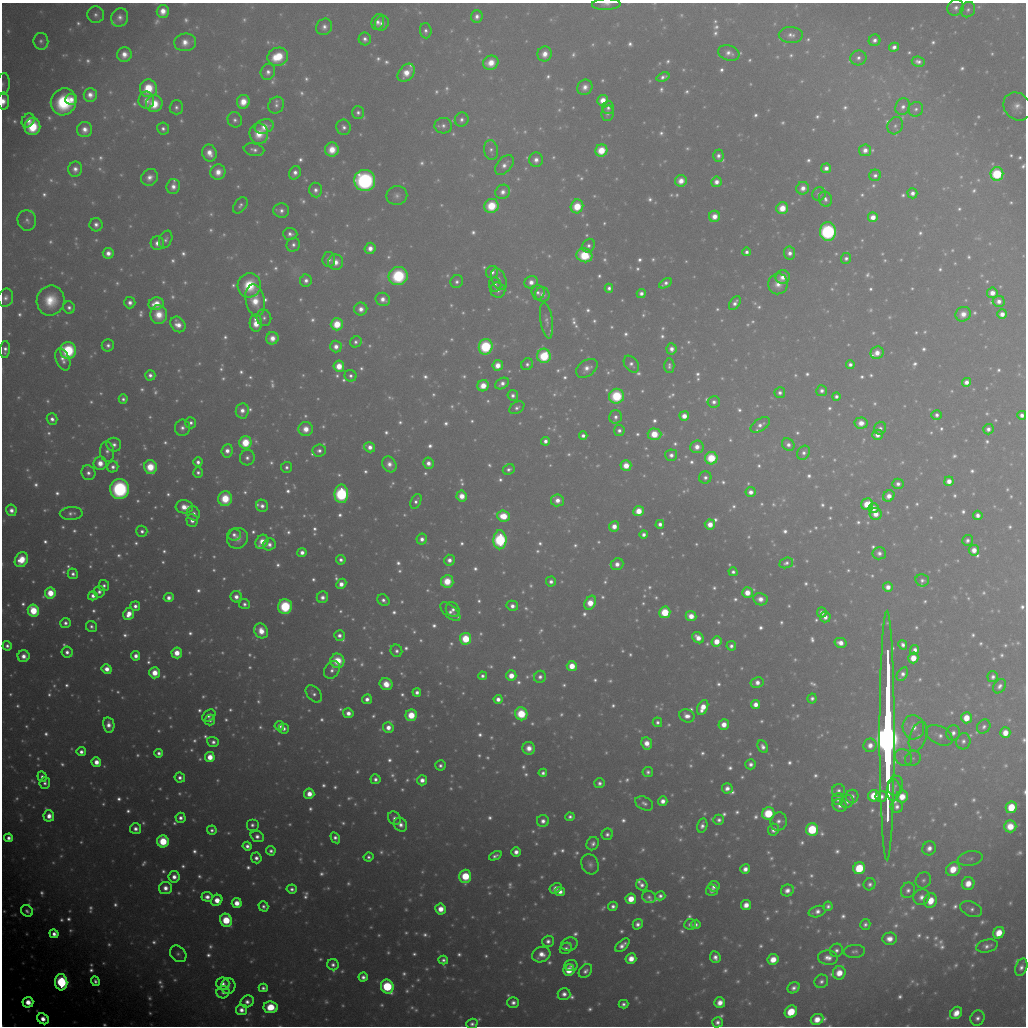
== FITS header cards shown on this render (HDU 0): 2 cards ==
NAXIS1  =                 1024 / Required FITS header
NAXIS2  =                 1024 / Required FITS header

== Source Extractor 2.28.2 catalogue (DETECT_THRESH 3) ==
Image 1024 x 1024 px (HDU 0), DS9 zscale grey, 1 PNG px = 1 image px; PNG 1028 x 1028 px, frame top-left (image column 1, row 1024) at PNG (2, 3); each listed source drawn as its Kron ellipse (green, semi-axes under 4 px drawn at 4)
Background 9610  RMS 56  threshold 168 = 3 sigma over >= 5 px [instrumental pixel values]
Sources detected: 1826; of the 1826, the 500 brightest by FLUX_AUTO listed and drawn (1326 fainter detections omitted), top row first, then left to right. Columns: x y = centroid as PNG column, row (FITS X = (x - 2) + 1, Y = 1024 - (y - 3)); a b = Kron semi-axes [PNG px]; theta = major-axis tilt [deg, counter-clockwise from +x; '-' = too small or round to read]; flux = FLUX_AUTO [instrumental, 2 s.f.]
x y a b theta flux
606 4 14 6 2 1.9e+04
956 8 8 8 - 2.4e+04
968 10 8 7 - 1.6e+04
163 11 6 6 - 5.7e+04
96 15 8 8 - 2.0e+04
477 17 6 5 - 2.6e+04
120 18 9 8 - 3.1e+04
378 22 8 6 71 2.6e+04
382 23 8 6 57 2.5e+04
324 27 8 7 - 2.7e+04
426 31 7 6 - 1.7e+04
791 35 12 8 -2 2.9e+04
365 39 6 6 - 2.2e+04
875 40 6 5 - 2.3e+04
41 41 8 7 - 1.8e+04
185 42 11 9 6 5.5e+04
894 47 5 4 - 2.4e+04
729 53 11 7 -18 3.1e+04
545 54 7 7 - 5.1e+04
124 55 7 7 - 5.1e+04
278 57 10 9 - 1.8e+05
858 58 8 7 - 2.3e+04
918 62 6 5 - 2.1e+04
491 63 8 7 - 7.5e+04
268 72 8 7 - 2.6e+04
406 73 10 7 48 7.2e+04
663 77 7 4 19 1.9e+04
3 84 11 6 84 1.7e+04
585 87 8 7 - 3.7e+04
148 88 9 8 - 1.7e+05
90 95 7 6 - 4.1e+04
71 99 6 5 - 4.2e+04
146 100 8 7 - 4.0e+04
603 100 5 5 - 5.9e+04
3 101 8 6 87 5.1e+04
63 102 14 12 64 3.4e+05
243 102 7 6 - 7.7e+04
154 104 8 8 - 1.3e+05
276 105 8 7 - 1.9e+04
1017 106 15 13 -49 4.6e+04
176 107 7 7 - 1.8e+04
903 107 8 7 - 2.5e+04
608 108 6 6 - 1.8e+04
916 109 7 7 - 1.7e+04
358 112 6 6 - 1.8e+04
608 113 8 6 80 1.7e+04
28 120 7 6 - 3.9e+04
235 120 8 7 - 1.8e+04
462 120 7 6 - 2.0e+04
32 126 8 8 - 2.2e+05
264 126 10 7 22 6.4e+04
443 126 9 8 - 2.2e+04
895 126 9 7 62 1.7e+04
344 127 8 7 - 2.2e+04
163 129 6 6 - 2.0e+04
85 130 7 7 - 4.3e+04
259 134 10 9 - 9.5e+04
254 150 10 6 -10 2.3e+04
332 150 7 6 - 8.4e+04
491 150 10 7 -80 1.9e+04
601 150 6 6 - 1.4e+05
865 150 6 6 - 3.6e+04
209 153 8 7 - 5.7e+04
718 156 6 5 - 2.2e+04
536 160 7 6 - 3.2e+04
504 165 12 7 49 3.2e+04
826 168 5 4 - 3.0e+04
75 169 7 7 - 3.2e+04
218 172 8 7 - 5.8e+04
295 173 7 5 61 2.8e+04
997 174 7 6 - 3.7e+05
875 175 6 6 - 1.8e+04
150 177 9 8 - 3.9e+04
365 180 10 10 - 8.5e+05
681 181 6 5 - 5.4e+04
716 182 5 5 - 3.4e+04
173 186 7 7 - 3.6e+04
803 188 6 6 - 3.8e+04
316 190 7 6 - 2.4e+04
503 192 7 7 - 3.3e+04
912 193 5 5 - 2.9e+04
819 194 7 6 - 1.6e+04
397 195 10 9 - 2.3e+04
825 199 8 6 -69 1.9e+04
240 205 9 6 53 1.6e+04
491 206 7 7 - 1.7e+05
577 206 7 6 - 1.5e+05
782 208 6 5 - 8.7e+04
281 211 8 7 - 2.5e+04
714 216 6 5 - 5.1e+04
873 217 5 5 - 5.6e+04
27 220 10 9 - 2.2e+04
96 225 7 6 - 2.6e+04
828 231 9 8 - 7.7e+05
290 234 7 6 - 2.3e+04
166 240 9 6 66 1.7e+04
157 243 7 6 - 3.8e+04
293 245 7 6 - 1.9e+04
588 246 7 6 - 1.8e+04
370 248 6 5 - 4.3e+04
747 252 4 4 - 1.8e+04
108 253 5 5 - 3.8e+04
790 253 6 5 - 3.0e+04
584 255 8 7 - 2.1e+05
846 258 5 5 - 1.7e+04
329 259 7 6 - 2.3e+04
335 262 7 7 - 5.1e+04
492 272 6 6 - 2.2e+04
398 276 9 9 - 3.3e+05
783 277 7 6 - 4.7e+04
499 279 11 7 -65 1.9e+04
306 280 6 6 - 2.5e+04
457 282 6 6 - 1.7e+04
531 282 7 6 - 4.0e+04
665 283 7 4 31 2.1e+04
495 284 7 6 - 1.6e+04
778 284 10 10 - 4.6e+04
249 285 12 11 - 1.8e+05
609 288 4 4 - 1.9e+04
498 290 7 7 - 2.5e+04
538 292 7 6 - 1.9e+04
641 293 4 4 - 2.3e+04
992 293 5 5 - 4.7e+04
542 294 7 7 - 2.7e+04
6 298 9 7 76 2.4e+04
383 299 7 6 - 3.8e+04
51 300 15 14 - 1.3e+05
255 300 16 9 -79 1.1e+05
999 301 6 5 - 3.1e+04
130 303 5 5 - 2.8e+04
735 303 7 5 54 2.5e+04
156 304 7 6 - 7.4e+04
69 307 6 5 - 1.9e+04
361 309 6 6 - 3.6e+04
963 314 8 7 - 4.8e+04
1002 314 5 4 - 3.9e+04
159 315 9 8 - 8.9e+04
264 318 8 7 - 1.8e+04
546 321 18 6 -82 2.3e+04
256 323 8 6 -85 9.0e+04
178 324 8 6 -49 5.3e+04
337 324 6 6 - 1.3e+05
272 338 6 6 - 5.2e+04
356 342 6 5 - 1.6e+04
108 345 6 6 - 2.0e+04
336 347 6 5 - 3.7e+04
486 347 8 7 - 4.6e+05
5 349 8 5 85 2.4e+04
671 349 6 5 - 3.2e+04
68 350 8 8 - 3.6e+05
877 353 7 6 - 5.1e+04
544 356 7 6 - 2.9e+05
63 359 11 7 -68 3.6e+04
527 364 6 5 - 1.7e+04
631 364 9 6 -53 2.2e+04
498 365 5 5 - 6.2e+04
850 365 4 4 - 2.0e+04
339 366 5 5 - 9.1e+04
669 366 7 5 -89 1.7e+04
587 368 12 8 35 3.9e+04
150 375 5 5 - 2.3e+04
351 376 6 5 - 1.6e+04
966 382 4 4 - 3.1e+04
502 384 7 5 31 2.9e+04
483 386 6 5 - 8.2e+04
822 391 5 5 - 2.1e+04
780 393 5 5 - 2.0e+04
513 395 5 5 - 2.1e+04
616 396 7 7 - 2.5e+05
836 396 4 4 - 1.9e+04
123 399 5 4 - 1.6e+04
714 402 6 5 - 2.2e+04
517 408 8 5 34 1.7e+04
242 411 8 6 83 4.0e+04
937 415 5 5 - 1.8e+04
1022 415 4 4 - 2.4e+04
684 416 5 5 - 5.6e+04
615 417 7 6 - 2.0e+04
52 419 6 5 - 2.5e+04
191 423 5 5 - 1.7e+04
861 423 6 6 - 5.2e+04
760 425 11 6 33 2.8e+04
182 428 8 7 - 2.5e+04
880 428 6 6 - 1.7e+04
306 429 7 7 - 6.4e+04
988 429 5 5 - 2.3e+04
619 430 5 5 - 2.0e+04
654 434 7 5 -1 1.3e+05
877 435 5 5 - 3.6e+04
583 436 4 4 - 2.0e+04
545 441 4 4 - 2.5e+04
245 442 6 6 - 1.6e+05
114 445 7 7 - 2.6e+04
788 445 7 5 -37 2.5e+04
370 447 6 5 - 3.7e+04
697 447 7 6 - 4.9e+04
227 451 7 5 82 3.8e+04
319 451 7 6 - 2.2e+04
107 452 10 7 -85 2.1e+04
804 453 7 6 - 2.0e+04
671 455 6 6 - 2.6e+04
247 458 8 7 - 2.2e+04
711 458 6 6 - 1.9e+05
198 462 5 4 - 2.3e+04
100 463 7 6 - 6.6e+04
428 463 5 5 - 3.3e+04
389 464 8 6 -60 3.7e+04
626 466 5 5 - 7.5e+04
113 467 5 5 - 2.2e+04
150 467 7 6 - 1.4e+05
287 467 5 5 - 1.6e+04
509 469 6 5 - 1.7e+04
198 472 5 4 - 1.7e+04
88 473 7 7 - 2.6e+04
705 477 6 6 - 1.9e+04
949 481 5 4 - 4.4e+04
898 484 5 5 - 2.3e+04
119 489 10 9 - 6.4e+05
751 492 5 5 - 3.4e+04
341 494 9 6 89 6.3e+05
462 496 5 5 - 6.4e+04
889 496 6 5 - 4.7e+04
225 499 7 7 - 1.6e+05
557 500 6 6 - 4.3e+04
416 501 8 5 65 1.8e+04
867 504 6 5 - 9.8e+04
262 506 6 6 - 2.6e+04
184 507 9 6 -5 6.4e+04
873 508 5 5 - 4.8e+04
11 510 6 5 - 3.3e+04
639 511 5 5 - 9.4e+04
71 513 11 6 2 2.3e+04
193 513 7 6 - 2.2e+04
876 514 6 6 - 5.5e+04
978 515 5 4 - 2.6e+04
503 516 6 5 - 1.3e+05
192 521 6 5 - 2.8e+04
660 524 4 4 - 2.4e+04
710 524 5 5 - 5.9e+04
614 526 5 5 - 5.2e+04
142 531 5 5 - 1.8e+04
234 535 6 6 - 2.2e+04
644 535 4 4 - 2.4e+04
237 538 11 10 - 4.2e+04
422 539 5 5 - 2.9e+04
500 540 9 6 90 6.3e+05
967 540 5 5 - 1.7e+04
262 542 7 6 - 7.1e+04
269 544 6 6 - 3.0e+04
974 550 5 5 - 4.9e+04
302 553 4 4 - 3.2e+04
879 553 6 6 - 2.4e+04
21 560 8 6 58 1.3e+05
341 560 5 5 - 2.1e+04
449 560 5 5 - 3.2e+04
786 563 7 5 21 1.7e+04
617 564 6 5 - 3.7e+04
733 572 4 4 - 1.7e+04
73 574 5 5 - 2.0e+04
922 580 7 6 - 1.7e+04
447 581 6 6 - 1.3e+05
551 582 5 5 - 2.3e+04
341 584 5 4 - 4.4e+04
104 586 5 5 - 1.6e+04
888 587 5 5 - 3.6e+04
99 592 5 5 - 2.2e+04
50 593 5 5 - 1.3e+05
747 593 5 5 - 7.7e+04
93 596 5 4 - 3.0e+04
236 597 6 5 - 3.5e+04
322 597 6 5 - 3.0e+04
169 598 5 4 - 3.4e+04
760 599 7 6 - 4.3e+04
383 600 6 5 - 2.1e+04
590 603 7 5 63 9.6e+04
244 604 5 5 - 1.9e+04
135 606 5 5 - 2.5e+04
285 606 7 6 - 3.6e+05
512 606 6 5 - 3.0e+04
453 609 8 6 -59 2.0e+04
33 611 6 5 - 2.1e+05
450 612 12 6 -41 2.8e+04
665 612 6 5 - 2.3e+05
822 613 5 5 - 2.6e+04
129 614 6 5 - 7.1e+04
691 616 5 5 - 6.3e+04
825 617 5 5 - 2.8e+04
65 623 5 5 - 2.2e+04
91 627 6 5 - 1.7e+04
261 631 8 6 -53 8.4e+04
339 635 5 5 - 2.6e+04
698 638 6 5 - 5.3e+04
466 639 6 5 - 2.3e+05
717 642 5 5 - 7.6e+04
840 643 6 5 - 4.2e+04
903 645 5 4 - 2.0e+04
7 646 5 4 - 2.0e+04
731 646 4 4 - 1.8e+04
915 650 5 4 - 2.7e+04
396 651 6 5 - 2.0e+04
67 652 5 5 - 2.6e+04
177 653 5 5 - 8.0e+04
24 656 6 6 - 4.2e+04
136 656 5 4 - 3.6e+04
913 658 5 5 - 8.4e+04
337 661 7 7 - 1.5e+05
572 666 5 5 - 9.4e+04
107 669 5 4 - 5.4e+04
332 670 9 7 54 2.6e+04
154 673 5 5 - 9.2e+04
902 674 7 4 57 2.5e+04
482 676 4 4 - 1.7e+04
511 676 5 5 - 6.7e+04
540 677 6 6 - 2.1e+04
993 677 5 5 - 1.7e+04
757 683 7 5 11 3.2e+04
386 684 6 6 - 8.7e+04
999 686 8 5 57 2.1e+04
417 692 4 4 - 2.3e+04
314 694 10 6 -49 2.0e+04
812 698 5 4 - 1.6e+04
367 699 5 4 - 3.1e+04
498 699 4 4 - 3.3e+04
756 704 4 4 - 3.8e+04
703 707 8 5 66 7.7e+04
348 713 5 5 - 4.0e+04
521 714 6 6 - 2.3e+05
411 715 6 5 - 1.5e+05
209 716 7 5 39 2.1e+04
687 716 8 6 -22 3.9e+04
966 718 5 5 - 9.0e+04
210 720 5 5 - 1.9e+04
657 722 5 4 - 1.6e+04
109 725 7 5 -79 4.1e+04
724 725 5 5 - 5.5e+04
279 726 5 4 - 3.1e+04
388 727 5 5 - 4.7e+04
913 727 12 11 - 6.3e+04
984 727 7 6 - 1.6e+04
284 729 5 5 - 2.3e+04
953 733 7 6 - 2.7e+04
1005 733 5 5 - 6.2e+04
887 735 125 7 90 1.6e+07
939 735 14 9 -28 3.5e+04
918 737 15 8 71 3.8e+04
963 741 8 7 - 2.2e+04
213 742 6 5 - 2.2e+04
647 743 6 5 - 5.5e+04
870 745 7 6 - 4.1e+04
763 747 7 5 -63 2.3e+04
529 748 6 6 - 5.1e+04
81 752 4 4 - 2.6e+04
159 753 4 4 - 2.1e+04
210 757 5 5 - 8.5e+04
903 757 9 8 - 2.1e+04
913 758 8 7 - 1.6e+04
96 762 5 4 - 5.4e+04
751 764 5 5 - 2.3e+04
440 765 5 5 - 1.7e+04
648 772 5 5 - 1.6e+04
543 773 4 4 - 1.8e+04
42 777 5 4 - 1.7e+04
180 777 5 5 - 2.3e+04
375 779 5 5 - 2.2e+04
422 780 5 5 - 3.7e+04
45 783 6 5 - 1.8e+04
599 783 5 5 - 1.9e+04
895 786 10 7 80 2.2e+04
727 788 5 5 - 3.0e+04
894 790 10 7 85 1.9e+04
838 791 6 6 - 1.6e+04
309 794 5 5 - 6.2e+04
852 796 6 6 - 2.0e+04
874 796 6 5 - 1.3e+05
881 796 6 5 - 2.3e+04
902 797 6 6 - 8.1e+04
838 799 6 5 - 2.0e+04
663 801 5 4 - 3.4e+04
847 802 6 6 - 1.9e+04
644 803 9 6 -28 1.9e+04
840 805 7 6 - 2.8e+04
897 807 6 6 - 2.3e+04
1011 807 6 5 - 1.5e+05
768 813 6 6 - 2.4e+05
49 816 5 5 - 4.8e+04
570 817 4 4 - 1.6e+04
180 818 5 5 - 2.6e+04
394 818 7 6 - 2.2e+04
719 820 5 5 - 1.9e+04
543 821 6 6 - 2.9e+04
779 822 9 8 - 2.7e+04
252 825 6 6 - 2.0e+04
401 825 7 6 - 3.0e+04
702 826 7 5 77 2.3e+04
1010 826 6 6 - 9.1e+04
136 829 5 5 - 2.9e+04
812 829 6 6 - 4.0e+05
212 830 4 4 - 1.6e+04
773 830 6 5 - 3.0e+04
607 834 6 5 - 1.8e+04
257 836 7 5 -21 2.8e+04
9 838 4 4 - 2.4e+04
335 838 6 4 -59 2.2e+04
163 841 6 6 - 2.4e+05
593 844 7 6 - 2.0e+04
247 846 4 4 - 2.4e+04
929 848 7 6 - 3.4e+04
271 851 5 4 - 1.8e+04
516 852 4 4 - 3.3e+04
495 856 6 4 25 1.8e+04
369 857 5 4 - 1.6e+04
256 858 5 5 - 2.5e+04
970 858 12 7 10 1.8e+04
590 864 10 8 -63 2.3e+04
859 868 6 5 - 2.4e+05
745 869 5 4 - 3.2e+04
953 869 7 6 - 1.0e+05
465 876 7 6 - 2.3e+05
174 877 6 5 - 3.8e+04
923 880 8 7 - 1.8e+04
968 883 6 6 - 7.5e+04
870 884 6 5 - 1.7e+04
642 885 6 5 - 2.1e+04
714 886 5 5 - 2.8e+04
165 888 6 6 - 4.0e+04
556 888 6 5 - 3.2e+04
292 889 5 4 - 1.9e+04
712 890 6 5 - 2.5e+04
787 890 6 6 - 3.5e+04
908 890 8 7 - 2.1e+04
560 892 5 4 - 3.1e+04
660 896 5 4 - 1.8e+04
207 897 6 5 - 3.4e+04
649 897 7 6 - 1.7e+04
921 897 8 7 - 3.3e+04
631 899 5 5 - 8.6e+04
217 900 6 5 - 7.5e+04
931 901 7 6 - 9.0e+04
237 903 5 5 - 6.5e+04
746 905 5 5 - 4.8e+04
263 906 5 4 - 1.7e+04
613 906 5 4 - 2.2e+04
828 906 5 4 - 1.7e+04
441 909 5 5 - 6.2e+04
971 909 11 7 -21 2.1e+04
27 911 6 5 - 1.7e+04
817 912 8 5 17 2.8e+04
226 920 7 6 - 2.3e+05
638 924 5 4 - 2.4e+04
690 924 6 5 - 2.0e+04
696 924 5 4 - 1.7e+04
865 924 5 5 - 1.6e+04
999 933 6 5 - 9.1e+04
54 934 5 4 - 3.2e+04
889 939 7 6 - 4.8e+04
548 941 6 5 - 2.3e+04
569 944 8 6 17 1.6e+04
622 945 8 4 42 3.3e+04
987 946 11 6 13 2.6e+04
566 948 6 5 - 1.6e+04
836 950 7 6 - 1.9e+04
854 951 11 6 4 1.6e+04
178 954 9 7 -46 1.6e+04
541 955 9 7 24 5.5e+04
715 957 6 5 - 3.0e+04
828 958 10 7 -4 3.9e+04
631 959 5 5 - 6.2e+04
773 959 6 5 - 7.3e+04
443 960 5 4 - 1.7e+04
333 965 6 5 - 2.2e+04
571 965 6 5 - 2.0e+04
1021 967 9 5 70 2.6e+04
569 970 6 5 - 8.6e+04
585 971 8 6 50 2.0e+04
839 973 7 6 - 8.1e+04
363 977 4 4 - 2.4e+04
95 981 5 4 - 1.8e+04
821 981 7 6 - 2.0e+04
61 982 8 6 -85 8.0e+05
223 984 6 6 - 2.3e+04
228 986 8 7 - 1.7e+04
387 987 7 6 - 4.9e+05
263 988 4 4 - 1.7e+04
794 988 6 5 - 2.4e+04
223 992 6 6 - 1.9e+04
564 994 6 6 - 3.0e+04
247 1001 7 5 27 2.8e+04
28 1002 5 5 - 7.8e+04
513 1002 6 5 - 2.5e+04
720 1003 5 5 - 5.2e+04
623 1004 5 4 - 1.9e+04
271 1007 7 6 - 1.6e+05
241 1010 5 5 - 3.6e+04
791 1012 6 5 - 1.4e+05
956 1013 7 5 47 6.5e+04
977 1018 8 7 - 2.6e+04
43 1019 6 5 - 5.8e+04
817 1019 6 5 - 7.0e+04
717 1022 5 5 - 2.3e+04
472 1024 5 5 - 1.8e+04
At the frame edge (FLAGS 8, measured only in part): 6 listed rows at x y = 606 4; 956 8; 3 84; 3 101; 791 1012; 472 1024
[1326 fainter detections neither listed nor drawn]

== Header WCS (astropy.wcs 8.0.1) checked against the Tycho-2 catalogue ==
Header WCS as astropy/WCSLIB reads it (applying the file's SIP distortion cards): RA---TAN-SIP/DEC--TAN-SIP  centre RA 21:57:31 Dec +11:52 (329.38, +11.87 deg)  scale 31.7 arcsec/px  FOV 541.0' x 539.0'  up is +118 deg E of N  parity flipped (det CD > 0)
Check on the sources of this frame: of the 60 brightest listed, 37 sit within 47.5 arcsec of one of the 180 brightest Tycho-2 stars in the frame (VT <= 8.42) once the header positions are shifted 2.13 arcsec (0.09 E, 2.13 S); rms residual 24.63 arcsec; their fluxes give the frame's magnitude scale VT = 20.32 - 2.5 log10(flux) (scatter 0.23 mag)
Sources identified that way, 244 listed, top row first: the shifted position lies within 47.5 arcsec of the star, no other Tycho-2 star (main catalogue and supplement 1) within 95.0 arcsec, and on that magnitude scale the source's flux lands within +1.5 / -3 mag of the star's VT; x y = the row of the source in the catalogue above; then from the Tycho-2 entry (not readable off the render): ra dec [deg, ICRS J2000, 3 dp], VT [Tycho-2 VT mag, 2 dp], TYC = Tycho-2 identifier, HIP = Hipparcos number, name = IAU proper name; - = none
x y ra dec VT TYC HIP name
324 27 334.032 +11.287 9.45 1145-623-1 - -
276 105 333.624 +11.990 10.11 1145-745-1 - -
358 112 333.218 +11.391 9.31 1145-651-1 109658 -
332 150 333.040 +11.748 8.17 1144-635-1 - -
997 174 330.033 +6.717 5.97 564-1847-1 108612 -
875 175 330.528 +7.664 9.38 1135-459-1 - -
365 180 332.656 +11.625 5.96 1144-1415-1 109471 -
803 188 330.732 +8.274 8.88 1135-445-1 - -
503 192 331.975 +10.609 9.05 1140-937-1 - -
912 193 330.234 +7.448 8.80 564-3-1 108678 -
819 194 330.619 +8.175 9.95 1135-909-1 - -
397 195 332.395 +11.443 10.91 1144-283-1 - -
491 206 331.914 +10.754 7.19 1140-823-1 109226 -
782 208 330.663 +8.515 7.87 1135-27-1 - -
873 217 330.212 +7.852 7.99 1135-489-1 108663 -
828 231 330.288 +8.257 5.80 1135-877-1 108699 -
588 246 331.188 +10.168 9.91 1139-1324-1 - -
370 248 332.098 +11.870 8.47 1144-1408-1 - -
747 252 330.470 +8.972 9.38 1135-132-1 - -
790 253 330.279 +8.644 8.92 1135-1052-1 108696 -
584 255 331.130 +10.240 7.03 1139-952-1 108963 -
846 258 330.002 +8.230 9.67 1135-699-1 - -
329 259 332.189 +12.237 9.80 1144-947-1 - -
335 262 332.137 +12.195 8.78 1144-976-1 - -
492 272 331.389 +11.026 9.31 1140-103-1 - -
398 276 331.761 +11.768 7.04 1144-731-1 109181 -
783 277 330.122 +8.796 9.16 1135-402-1 - -
499 279 331.314 +11.000 10.75 1140-213-1 - -
306 280 332.119 +12.501 9.27 1144-1058-1 - -
457 282 331.464 +11.340 9.91 1144-689-1 109083 -
665 283 330.567 +9.725 9.52 1139-1438-1 - -
495 284 331.280 +11.055 9.94 1140-343-1 - -
778 284 330.083 +8.864 9.89 1135-186-1 - -
498 290 331.222 +11.057 9.65 1139-348-1 - -
538 292 331.035 +10.758 10.01 1139-938-1 - -
641 293 330.587 +9.959 9.34 1139-435-1 - -
542 294 330.999 +10.730 9.56 1139-151-1 108929 -
383 299 331.643 +11.988 8.97 1144-1048-1 - -
255 300 332.174 +12.981 8.45 1144-288-1 - -
735 303 330.115 +9.279 9.43 1135-394-1 108633 -
361 309 331.658 +12.197 9.12 1144-950-1 109154 -
337 324 331.641 +12.445 7.25 1144-338-1 109147 -
272 338 331.806 +13.002 8.73 1144-920-1 - -
356 342 331.420 +12.377 9.65 1144-1224-1 109067 -
336 347 331.467 +12.547 8.73 1144-462-1 109086 -
486 347 330.829 +11.387 5.81 1143-506-1 108875 -
671 349 330.025 +9.954 9.04 1139-1487-1 - -
544 356 330.506 +10.974 6.35 1139-756-1 108766 -
527 364 330.513 +11.139 9.65 1139-64-1 - -
631 364 330.078 +10.329 9.56 1139-1336-1 - -
498 365 330.628 +11.371 8.12 1143-1366-1 108806 -
339 366 331.300 +12.605 7.53 1144-1268-1 109024 -
587 368 330.230 +10.694 9.75 1139-291-1 108674 -
351 376 331.175 +12.555 9.61 1143-391-1 - -
502 384 330.467 +11.409 9.27 1143-1146-1 - -
483 386 330.530 +11.568 7.84 1143-1548-1 - -
513 395 330.326 +11.381 9.50 1143-210-1 - -
616 396 329.882 +10.576 7.18 1139-929-1 108566 -
714 402 329.428 +9.846 9.67 1139-821-1 - -
684 416 329.441 +10.133 8.13 1139-161-1 108413 -
306 429 330.942 +13.125 8.57 1147-326-1 108919 -
619 430 329.600 +10.698 9.55 1139-707-1 - -
654 434 329.424 +10.440 7.34 1139-966-1 108408 -
583 436 329.712 +11.000 9.23 1139-246-1 - -
545 441 329.826 +11.315 9.12 1143-602-1 - -
370 447 330.524 +12.705 8.67 1143-619-1 108775 -
671 455 329.186 +10.396 9.47 1126-1659-1 - -
247 458 330.964 +13.699 9.83 1147-84-1 - -
711 458 328.996 +10.097 7.17 1126-448-1 108263 -
428 463 330.147 +12.316 8.98 1143-1525-1 - -
389 464 330.305 +12.623 9.71 1143-231-1 - -
626 466 329.293 +10.790 8.23 1126-1585-1 - -
287 467 330.719 +13.433 9.63 1147-1028-1 - -
198 472 331.058 +14.140 9.48 1147-1174-1 - -
705 477 328.867 +10.223 10.01 1126-396-1 - -
341 494 330.272 +13.120 5.64 1143-1614-1 108693 -
462 496 329.744 +12.194 8.32 1143-700-1 - -
225 499 330.733 +14.039 7.68 1147-981-1 108843 -
557 500 329.306 +11.466 8.99 1130-1729-1 108367 -
416 501 329.895 +12.575 9.76 1143-1029-1 - -
262 506 330.516 +13.783 9.41 1147-1625-1 - -
639 511 328.881 +10.880 7.83 1126-16-1 108228 -
193 513 330.750 +14.345 9.86 1147-127-1 - -
192 521 330.698 +14.386 9.18 1147-1635-1 - -
660 524 328.686 +10.768 9.10 1126-918-1 - -
710 524 328.476 +10.380 8.40 1126-843-1 - -
614 526 328.861 +11.133 8.42 1126-988-1 - -
142 531 330.828 +14.819 9.41 1147-487-1 - -
234 535 330.408 +14.121 9.59 1147-797-1 - -
644 535 328.673 +10.938 9.06 1126-1161-1 - -
422 539 329.570 +12.682 9.19 1143-89-1 - -
500 540 329.235 +12.076 5.54 1130-1972-1 108339 -
262 542 330.232 +13.931 8.46 1147-1554-1 - -
269 544 330.177 +13.887 9.65 1147-1401-1 - -
302 553 329.973 +13.668 8.97 1147-186-1 - -
341 560 329.751 +13.397 9.30 1147-1056-1 - -
449 560 329.286 +12.554 9.19 1130-1806-1 - -
617 564 328.549 +11.266 9.03 1130-1398-1 - -
447 581 329.127 +12.659 7.86 1130-1661-1 108307 -
551 582 328.688 +11.853 9.33 1130-910-1 - -
341 584 329.554 +13.494 8.59 1147-676-1 - -
322 597 329.527 +13.695 9.45 1147-116-1 - -
169 598 330.182 +14.889 8.82 1147-731-1 - -
760 599 327.674 +10.292 9.35 1126-794-1 - -
383 600 329.249 +13.233 9.71 1134-2137-1 - -
590 603 328.354 +11.634 7.92 1130-768-1 108051 -
244 604 329.806 +14.327 9.79 1147-559-1 - -
135 606 330.257 +15.181 9.05 1680-1954-1 108686 -
285 606 329.614 +14.022 6.68 1147-1405-1 108471 -
512 606 328.656 +12.253 9.21 1130-1130-1 - -
453 609 328.878 +12.730 9.86 1130-317-1 - -
450 612 328.870 +12.762 9.83 1130-914-1 - -
665 612 327.966 +11.091 6.68 1126-413-1 107919 -
691 616 327.828 +10.902 8.34 1126-443-1 - -
339 635 329.151 +13.721 9.30 1134-2026-1 - -
698 638 327.624 +10.935 8.71 1126-185-1 107811 -
466 639 328.592 +12.751 6.61 1130-233-1 108127 -
731 646 327.425 +10.712 9.54 1125-171-1 - -
67 652 330.181 +15.899 9.38 1680-207-1 - -
177 653 329.704 +15.054 8.07 1679-2075-1 108498 -
136 656 329.857 +15.384 8.81 1679-1903-1 - -
913 658 326.581 +9.342 7.67 1121-767-1 107495 -
337 661 328.956 +13.839 7.86 1134-801-1 108249 -
572 666 327.928 +12.036 7.63 1130-1171-1 107903 -
154 673 329.639 +15.307 7.91 1679-1928-1 108483 -
902 674 326.500 +9.491 9.74 1125-603-1 - -
482 676 328.224 +12.772 9.57 1130-1034-1 - -
511 676 328.105 +12.547 8.29 1130-1367-1 - -
540 677 327.976 +12.327 9.64 1130-513-1 - -
993 677 326.111 +8.803 9.47 1121-887-1 - -
417 692 328.367 +13.351 9.42 1134-1772-1 - -
812 698 326.676 +10.295 9.62 1125-408-1 - -
367 699 328.523 +13.767 9.10 1134-1030-1 - -
498 699 327.971 +12.747 8.74 1130-61-1 - -
756 704 326.860 +10.760 8.69 1125-1069-1 - -
703 707 327.059 +11.178 8.21 1125-214-1 107647 -
411 715 328.208 +13.489 7.47 1134-1169-1 108002 -
966 718 325.893 +9.172 7.87 1121-1053-1 - -
210 720 329.020 +15.072 9.74 1679-1793-1 - -
657 722 327.123 +11.597 9.84 1129-139-1 - -
724 725 326.832 +11.089 8.59 1125-836-1 - -
279 726 328.681 +14.558 9.21 1134-190-1 108153 -
913 727 326.032 +9.624 9.67 1125-41-1 - -
284 729 328.640 +14.535 9.24 1134-414-1 108139 -
953 733 325.829 +9.337 9.58 1121-57-1 - -
1005 733 325.619 +8.931 8.31 1121-1005-1 107169 -
939 735 325.859 +9.449 9.77 1125-295-1 - -
647 743 327.003 +11.766 8.91 1129-1655-1 107628 -
870 745 326.068 +10.034 8.81 1125-2001-1 - -
763 747 326.491 +10.875 9.81 1125-1972-1 - -
529 748 327.451 +12.707 9.76 1130-312-1 - -
81 752 329.316 +16.198 9.09 1679-883-1 - -
751 764 326.406 +11.042 9.78 1125-262-1 - -
648 772 326.768 +11.874 10.53 1129-1223-1 - -
543 773 327.195 +12.696 9.64 1129-1861-1 - -
42 777 329.283 +16.602 9.56 1679-14-1 108360 -
422 780 327.642 +13.668 9.02 1134-1771-1 - -
45 783 329.219 +16.609 9.93 1679-74-1 - -
599 783 326.879 +12.296 9.77 1129-1495-1 - -
838 791 325.839 +10.462 9.78 1125-1331-1 - -
309 794 328.008 +14.601 8.42 1134-1225-1 107932 -
852 796 325.738 +10.380 9.72 1125-938-1 - -
874 796 325.654 +10.208 7.59 1125-1349-1 107184 -
881 796 325.619 +10.152 9.68 1125-1675-1 - -
902 797 325.532 +9.992 8.47 1125-1426-1 - -
838 799 325.774 +10.501 9.43 1125-201-1 - -
663 801 326.475 +11.877 8.86 1129-1994-1 107461 -
847 802 325.717 +10.439 9.55 1125-1007-1 - -
840 805 325.716 +10.512 9.33 1125-1586-1 - -
897 807 325.475 +10.073 9.42 1124-45-1 - -
768 813 325.943 +11.101 7.31 1125-772-1 107280 -
570 817 326.735 +12.663 9.72 1129-1202-1 - -
180 818 328.360 +15.699 9.41 1679-1493-1 - -
394 818 327.453 +14.038 9.72 1134-1629-1 107759 -
719 820 326.095 +11.513 10.22 1129-269-1 - -
543 821 326.812 +12.891 9.42 1129-124-1 - -
779 822 325.842 +11.054 9.81 1125-1925-1 - -
401 825 327.375 +14.016 9.94 1133-1681-1 - -
136 829 328.463 +16.093 9.65 1679-625-1 - -
812 829 325.637 +10.824 6.03 1125-925-1 107173 -
773 830 325.793 +11.127 9.33 1125-1382-1 - -
607 834 326.439 +12.444 9.66 1129-1647-1 - -
9 838 328.931 +17.109 9.10 1683-182-1 108246 -
335 838 327.548 +14.578 9.62 1134-354-1 - -
271 851 327.711 +15.131 9.49 1666-977-1 107838 -
516 852 326.676 +13.226 8.94 1133-839-1 - -
369 857 327.250 +14.396 10.07 1133-836-1 - -
256 858 327.715 +15.274 9.20 1666-1132-1 - -
590 864 326.269 +12.699 10.53 1129-1677-1 107390 -
859 868 325.139 +10.612 7.03 1124-401-1 107028 -
745 869 325.597 +11.505 8.92 1129-433-1 - -
465 876 326.693 +13.720 6.70 1133-1901-1 107531 -
174 877 327.911 +15.988 9.41 1666-752-1 - -
870 884 324.971 +10.595 9.97 1124-473-1 - -
642 885 325.892 +12.377 9.68 1129-1368-1 - -
714 886 325.587 +11.818 9.98 1129-1921-1 107157 -
165 888 327.856 +16.100 9.43 1666-644-1 - -
556 888 326.224 +13.062 9.02 1129-572-1 107375 -
292 889 327.314 +15.124 9.78 1666-1105-1 - -
712 890 325.562 +11.853 9.86 1129-1680-1 - -
560 892 326.177 +13.043 9.32 1129-1881-1 - -
660 896 325.731 +12.276 9.54 1129-1271-1 - -
649 897 325.771 +12.370 11.13 1129-925-1 - -
631 899 325.827 +12.518 7.90 1129-1437-1 107246 -
217 900 327.540 +15.751 8.01 1666-23-1 107790 -
931 901 324.599 +10.185 8.07 1124-2040-1 106839 -
237 903 327.434 +15.608 8.35 1666-206-1 107753 -
746 905 325.308 +11.643 8.44 1128-960-1 - -
263 906 327.296 +15.413 9.70 1666-846-1 - -
613 906 325.842 +12.689 9.74 1129-466-1 - -
828 906 324.964 +11.010 9.49 1124-957-1 - -
226 920 327.340 +15.761 6.94 1666-733-1 107726 -
638 924 325.596 +12.567 9.25 1129-928-1 - -
690 924 325.381 +12.160 9.90 1128-1547-1 - -
696 924 325.357 +12.114 9.99 1128-1929-1 - -
54 934 327.959 +17.147 8.81 1670-902-1 107917 -
548 941 325.829 +13.336 9.71 1133-541-1 - -
569 944 325.716 +13.176 10.33 1133-1165-1 - -
622 945 325.489 +12.781 9.10 1128-713-1 - -
566 948 325.699 +13.224 9.81 1133-729-1 - -
178 954 327.272 +16.266 11.27 1666-730-1 - -
631 959 325.349 +12.756 8.46 1128-607-1 107085 -
773 959 324.765 +11.650 8.32 1128-1656-1 106902 -
443 960 326.111 +14.226 9.77 1133-1929-1 - -
333 965 326.534 +15.106 9.85 1666-1195-1 - -
571 965 325.542 +13.250 9.72 1133-511-1 - -
569 970 325.511 +13.289 8.27 1132-1070-1 107131 -
839 973 324.392 +11.187 8.31 1124-939-1 106760 -
363 977 326.307 +14.920 9.40 1133-234-1 107401 -
61 982 327.536 +17.286 5.38 1670-919-1 107788 -
223 984 326.842 +16.037 9.75 1666-664-1 - -
387 987 326.131 +14.772 6.02 1133-1258-1 107350 -
263 988 326.637 +15.742 9.39 1666-447-1 - -
223 992 326.770 +16.071 10.01 1666-409-1 - -
564 994 325.341 +13.420 9.35 1132-500-1 - -
247 1001 326.594 +15.921 9.43 1666-54-1 - -
513 1002 325.482 +13.851 9.47 1132-1278-1 - -
720 1003 324.638 +12.238 8.92 1128-1479-1 - -
623 1004 325.018 +12.996 9.97 1128-81-1 - -
241 1010 326.551 +15.998 9.23 1666-337-1 107482 -
43 1019 327.317 +17.573 8.52 1670-488-1 107720 -
817 1019 324.113 +11.545 8.65 1128-384-1 - -
717 1022 324.492 +12.334 9.61 1128-603-1 - -
472 1024 325.482 +14.257 9.62 1132-1181-1 - -